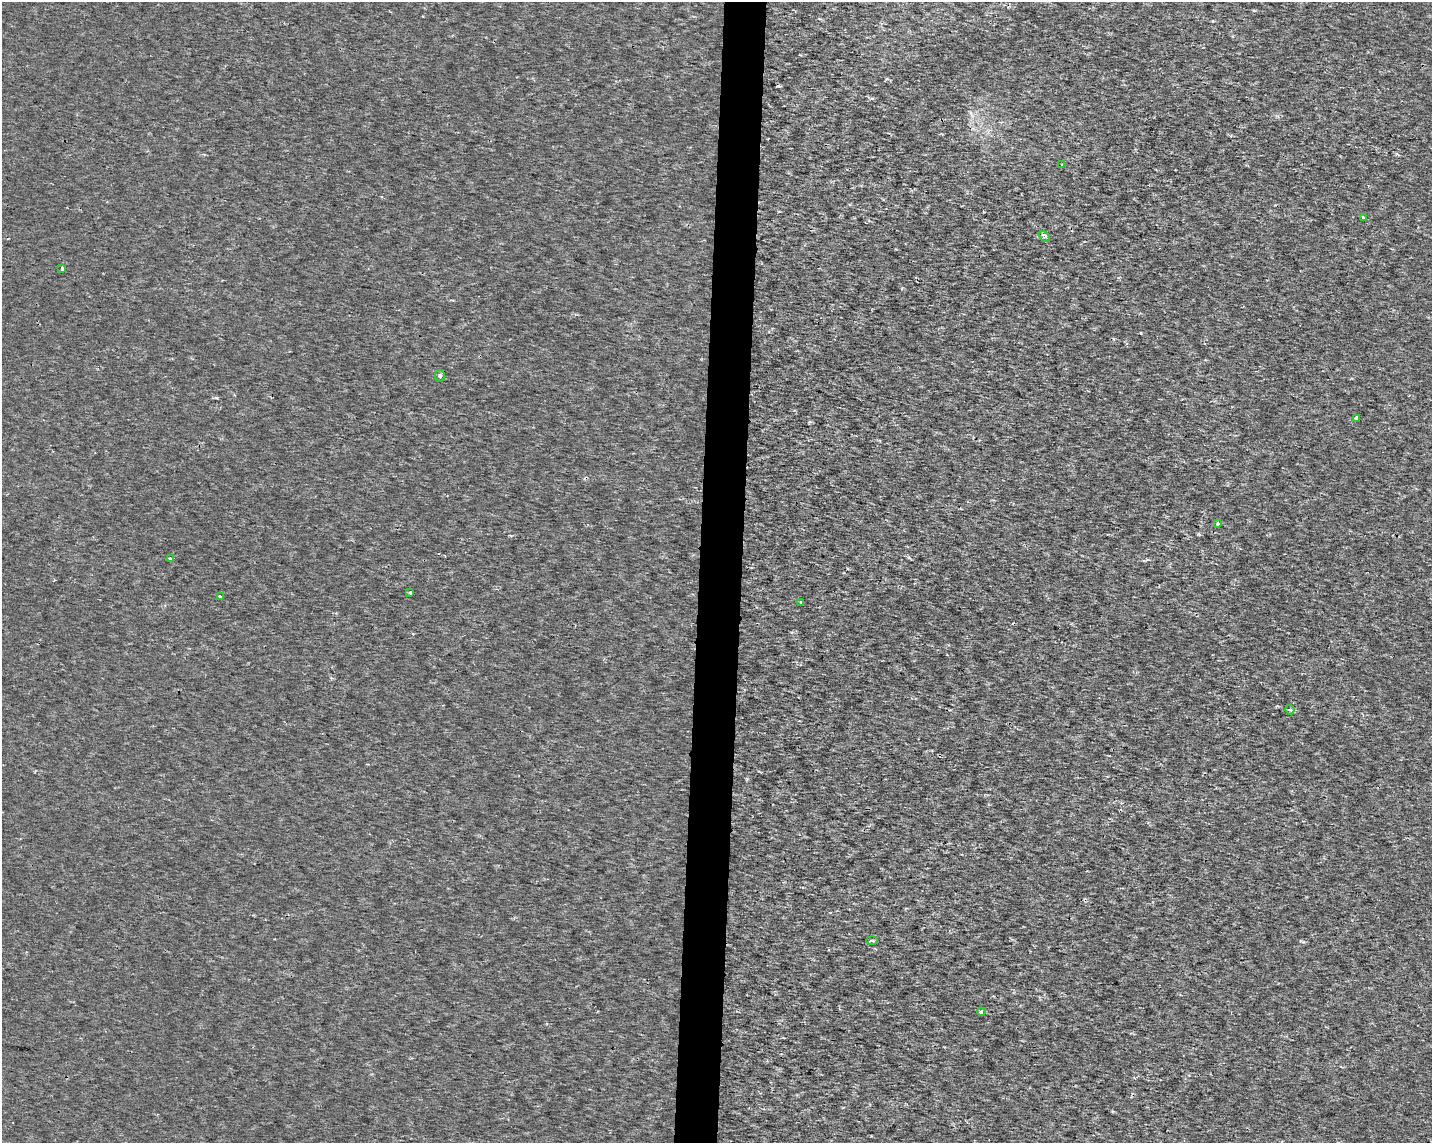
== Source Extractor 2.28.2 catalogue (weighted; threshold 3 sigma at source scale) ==
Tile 8 of 3 x 4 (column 2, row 3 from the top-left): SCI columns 1658-3087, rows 1148-2288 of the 4801 x 4569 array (HDU 1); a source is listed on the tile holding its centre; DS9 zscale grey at full resolution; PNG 1434 x 1145 px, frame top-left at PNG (2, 2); each listed source drawn as its Kron ellipse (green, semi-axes under 4 px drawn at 4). Shown black and unused: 3% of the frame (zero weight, under 2 of 3 exposures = <1% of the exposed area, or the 3 px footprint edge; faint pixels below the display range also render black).
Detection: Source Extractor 2.28.2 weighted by HDU 2 'WHT'; one run over the whole footprint, this tile lists its part. Background 1.43e-04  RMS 0.0016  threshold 0.00703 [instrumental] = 3 sigma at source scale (4.5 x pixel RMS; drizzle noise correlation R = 1.50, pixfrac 1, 0.0396/0.0396 arcsec/px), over >= 5 px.
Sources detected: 14; all 14 listed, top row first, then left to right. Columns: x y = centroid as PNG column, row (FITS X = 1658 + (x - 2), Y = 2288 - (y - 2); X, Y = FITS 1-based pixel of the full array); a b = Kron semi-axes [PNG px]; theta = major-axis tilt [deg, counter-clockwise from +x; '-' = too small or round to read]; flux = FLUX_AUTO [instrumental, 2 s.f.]
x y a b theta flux
1062 164 3 3 - 0.15
1363 218 3 3 - 0.43
1044 236 6 4 -41 0.67
62 269 4 3 - 1.2
440 376 6 4 81 0.52
1356 418 4 3 - 0.7
1218 524 3 3 - 0.4
170 559 4 3 - 0.45
410 592 4 2 - 0.22
220 596 3 3 - 1.2
801 603 4 3 - 0.3
1290 710 5 4 - 0.24
872 940 6 4 -2 0.21
981 1012 4 3 - 0.44